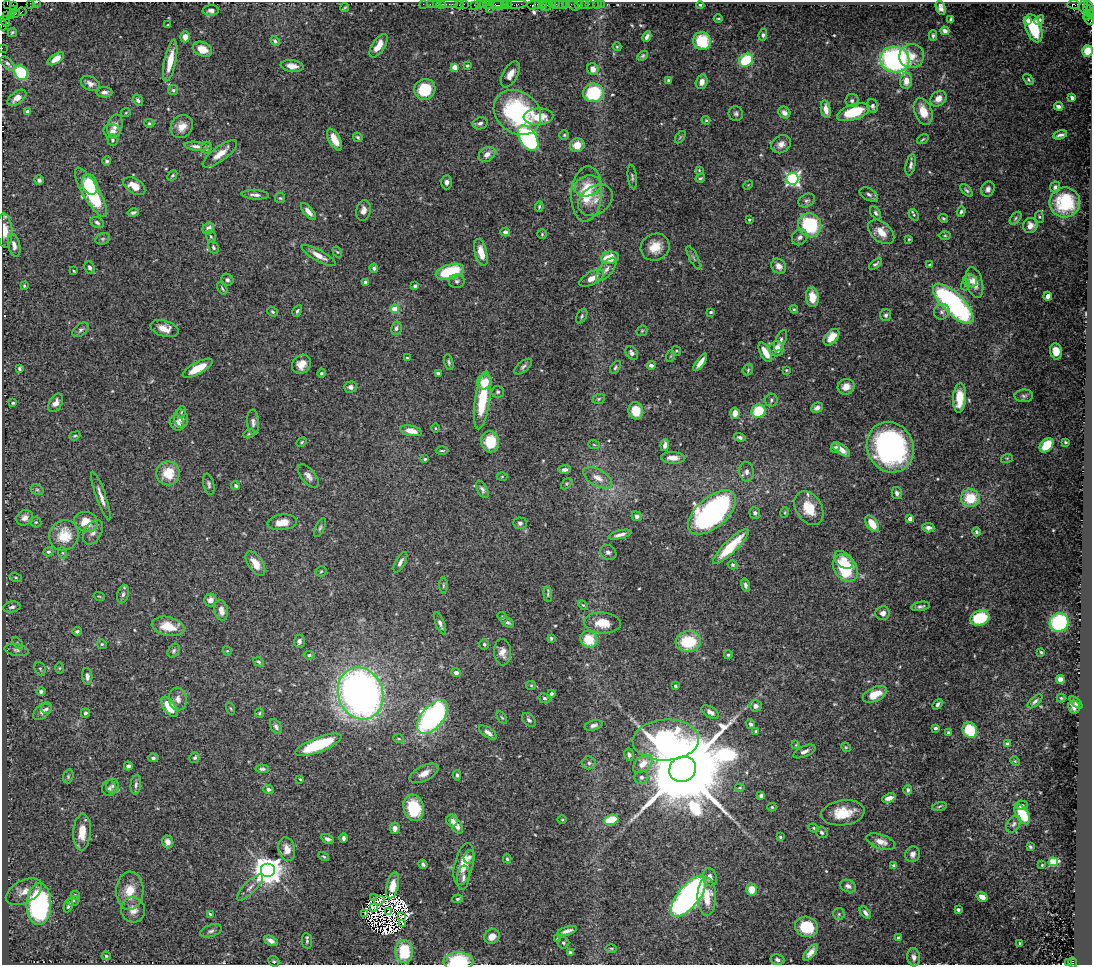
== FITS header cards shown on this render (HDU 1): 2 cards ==
NAXIS1  =                 1090
NAXIS2  =                  963

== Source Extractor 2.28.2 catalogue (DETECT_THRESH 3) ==
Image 1090 x 963 px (HDU 1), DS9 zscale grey, 1 PNG px = 1 image px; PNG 1094 x 967 px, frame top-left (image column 1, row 963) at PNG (2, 2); each listed source drawn as its Kron ellipse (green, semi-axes under 4 px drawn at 4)
Background 1.8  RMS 0.024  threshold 0.0708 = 3 sigma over >= 5 px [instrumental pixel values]
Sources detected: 533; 14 with non-positive FLUX_AUTO (blend fragments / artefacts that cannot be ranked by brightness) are neither listed nor drawn; of the other 519, the 500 brightest by FLUX_AUTO listed and drawn (19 fainter detections omitted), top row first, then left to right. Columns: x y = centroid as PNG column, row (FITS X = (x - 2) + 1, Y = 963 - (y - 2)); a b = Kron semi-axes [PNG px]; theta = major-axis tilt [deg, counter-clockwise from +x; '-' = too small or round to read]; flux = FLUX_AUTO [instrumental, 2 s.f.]
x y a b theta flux
37 2 3 2 - 49
30 3 2 2 - 24
7 4 3 2 - 170
423 4 2 2 - 67
430 4 2 2 - 61
436 4 2 2 - 80
441 4 4 3 - 160
449 4 9 2 0 160
464 4 2 2 - 44
483 4 3 2 - 99
487 4 2 2 - 35
501 4 8 3 2 340
516 4 11 3 3 380
538 4 3 2 - 170
543 4 3 2 - 56
552 4 2 2 - 120
555 4 3 3 - 110
559 4 2 2 - 80
567 4 3 2 - 84
578 4 3 2 - 130
584 4 2 2 - 25
589 4 2 2 - 52
597 4 2 2 - 12
601 4 2 2 - 23
1073 4 6 3 3 350
459 5 2 2 - 41
474 5 2 2 - 41
479 5 3 2 - 93
497 5 8 2 -13 500
507 5 5 3 - 250
533 5 6 3 16 380
563 5 4 3 - 200
700 5 4 4 - 2.1
13 6 3 3 - 280
546 6 5 2 - 190
573 6 5 2 - 140
1083 6 6 4 80 220
1089 6 6 4 -57 300
345 7 4 2 - 1.7
941 8 7 5 -72 5.9
489 9 2 2 - 97
13 10 3 2 - 590
22 11 2 2 - 39
211 11 8 5 2 5.2
1089 11 8 3 -61 480
15 14 3 2 - 88
11 15 3 2 - 70
6 16 4 3 - 180
1087 16 4 3 - 180
718 19 4 3 - 1.5
950 19 3 2 - 1.8
1088 19 6 4 -56 530
1028 20 4 3 - 6.9
1039 20 5 4 - 3.6
5 21 6 4 -52 250
3 25 5 2 - 97
168 25 3 3 - 1.3
1034 28 14 8 -70 54
945 31 4 4 - 6.1
12 32 5 3 - 2
763 35 6 4 80 3.2
933 36 5 4 - 2.7
185 37 5 5 - 13
647 37 5 3 - 4.3
275 41 5 4 - 3.6
702 41 9 8 - 58
379 46 13 6 57 21
617 47 4 4 - 1.5
2 48 2 2 - 37
202 49 10 7 -25 21
1087 51 5 5 - 25
643 56 6 4 40 2.4
912 56 12 12 - 19
56 59 9 4 33 15
746 60 7 6 - 69
895 60 14 13 - 350
170 61 21 6 78 30
8 63 9 5 -42 3.7
467 65 4 3 - 2.1
292 66 11 6 -7 12
455 67 4 4 - 30
593 69 6 5 - 13
21 73 8 6 -49 79
510 74 14 7 62 14
1028 80 6 4 -53 2.5
668 81 4 3 - 3.1
906 81 8 6 88 16
702 82 7 6 - 9.6
90 84 10 6 -28 7.3
425 89 11 10 - 57
173 90 5 5 - 2.4
104 92 8 5 1 6.3
593 93 10 9 - 100
17 98 11 6 37 15
1072 98 4 3 - 4.6
938 99 9 7 43 14
138 100 6 4 -56 3.6
852 100 6 6 - 4.3
873 106 7 5 -74 4.5
1058 106 4 3 - 5
826 109 9 5 -80 12
923 111 14 8 -70 26
28 112 4 4 - 11
126 112 5 3 - 1.4
517 112 25 20 -38 200
853 112 17 8 18 63
736 113 7 7 - 4.1
784 113 6 5 - 7.2
538 117 15 8 3 34
706 120 4 3 - 1.7
149 123 5 4 - 2.3
480 123 7 6 - 4.5
115 126 11 7 77 12
182 127 12 10 52 17
112 131 8 7 - 6.2
564 135 5 5 - 2.1
1060 135 7 3 15 4.5
358 137 5 4 - 2.4
680 137 7 3 54 2
528 138 14 8 -58 300
923 139 6 3 35 1.9
112 140 6 5 - 2.7
335 140 12 5 -62 21
781 144 10 8 33 10
577 145 7 6 - 23
196 146 11 4 -7 5.7
206 147 6 5 - 3.9
220 154 20 7 36 18
487 154 9 7 34 11
107 161 4 4 - 2.9
911 165 11 5 78 5
699 170 4 3 - 1.4
172 175 6 4 49 2.3
632 177 12 4 -84 3.3
700 178 5 3 - 2.5
792 179 6 6 - 370
39 180 4 4 - 4.3
447 182 7 5 89 5.5
90 184 10 7 -71 40
748 185 5 4 - 1.5
134 186 12 7 -33 19
588 186 13 10 18 18
1055 187 5 4 - 4.1
988 189 8 6 65 6.3
967 190 8 3 -46 2.9
91 192 28 8 -59 110
587 194 27 15 86 55
869 194 10 6 -28 5.7
255 195 14 4 -3 6
280 198 5 5 - 2.1
595 200 19 14 36 19
807 200 9 6 29 4.2
1065 202 15 15 - 69
539 207 5 3 - 2.6
363 210 10 7 78 9.1
308 212 10 4 -50 9
961 212 5 4 - 3.2
133 213 6 4 13 4.2
876 213 7 4 -58 3.3
914 215 6 4 -55 2.4
1039 217 6 3 -82 1.9
943 218 5 3 - 2.1
1016 218 7 4 51 2.8
749 220 3 3 - 2.8
97 222 7 5 -28 4.5
810 225 12 11 - 120
1030 226 7 7 - 11
208 228 6 5 - 11
5 231 17 8 -86 21
505 232 5 4 - 4.8
881 232 15 9 -40 21
542 234 4 4 - 1.8
945 236 6 4 -1 2.4
211 237 6 5 - 2.5
800 237 8 7 - 6.1
103 239 7 5 21 3.2
909 239 4 3 - 1.6
14 245 12 6 -77 8.8
213 247 6 5 - 3.1
655 247 15 13 27 25
337 252 6 4 -58 1.8
481 252 14 6 -75 23
319 255 19 5 -30 14
610 258 9 6 8 34
694 258 13 4 -63 3.6
875 264 7 3 36 3
929 265 4 3 - 1.5
779 266 8 6 -46 11
90 268 6 5 - 4.3
374 268 4 4 - 3.8
606 269 14 6 52 8.1
74 271 3 2 - 1.3
450 272 14 7 16 84
592 278 13 6 27 14
227 280 6 5 - 3.4
457 281 8 7 - 4.6
970 281 7 6 - 5.4
365 282 4 3 - 6
975 283 16 8 -75 17
965 285 5 3 - 1.5
24 286 3 2 - 1.7
415 286 4 3 - 2.4
222 288 7 3 -56 2.2
1048 296 4 4 - 8
812 297 10 6 -86 23
953 304 26 10 -44 300
395 309 4 4 - 24
794 309 4 4 - 1.7
297 311 6 3 61 2.9
272 312 6 4 -38 2.3
711 312 3 3 - 2.1
942 312 8 7 - 5.4
886 315 6 5 - 4.2
582 316 8 4 61 2.8
396 328 7 5 76 4.4
164 329 14 8 -17 15
81 330 9 5 38 4.3
642 331 6 5 - 2.2
831 337 9 6 49 22
780 341 11 5 66 5.1
777 349 7 7 - 18
676 351 5 4 - 2.1
1056 351 8 6 -77 16
765 352 11 5 -61 21
632 353 7 5 -53 5.8
671 356 6 4 71 1.9
407 358 4 2 - 1.4
449 362 8 4 -76 3.2
700 362 10 4 55 11
301 364 10 8 45 17
651 365 4 3 - 4.7
523 367 10 5 39 4.1
615 367 7 4 55 2.6
19 368 3 3 - 2.5
198 368 17 6 28 31
748 370 6 4 48 2.6
786 370 3 2 - 1.6
322 373 4 4 - 2.2
438 373 4 3 - 5.8
484 382 8 7 - 25
351 387 6 5 - 5.7
846 387 8 7 - 16
498 392 6 6 - 3.1
1024 396 9 6 1 4.5
960 398 14 6 86 42
599 399 6 5 - 2.4
482 400 29 7 82 67
771 400 6 6 - 3.5
13 403 4 3 - 1.9
56 403 10 6 61 9.5
817 408 6 5 - 6.2
636 411 8 7 - 30
758 411 7 6 - 62
181 412 6 3 71 1.7
735 413 5 4 - 14
181 419 9 7 -76 8.3
253 422 13 6 -86 6.4
177 423 8 7 - 11
435 428 5 3 - 1.5
411 431 11 5 -11 15
249 434 6 4 30 2
75 436 6 4 21 2.2
740 437 6 4 -15 3.5
302 442 5 3 - 1.6
490 442 10 9 - 49
1065 442 3 2 - 1.7
594 445 6 3 -20 1.9
665 445 6 4 81 7.4
1046 445 8 6 49 35
890 447 26 23 -64 370
835 448 5 3 - 2.7
841 449 10 4 -35 12
442 451 6 2 0 2
673 458 12 5 -2 15
1007 458 6 4 18 1.8
425 459 4 3 - 2.1
565 470 6 4 6 5.7
747 472 9 7 -86 6.4
168 473 12 11 - 37
308 476 14 7 -50 8.2
502 477 5 3 - 1.6
598 478 16 8 -30 16
209 484 11 5 -77 4.3
567 484 7 4 44 2.7
236 486 4 4 - 2.7
482 489 9 5 -62 4.4
37 490 7 5 -27 2.9
897 493 6 5 - 5.1
101 496 26 4 -70 12
970 498 9 8 - 49
809 508 18 13 -58 40
712 512 29 15 41 380
785 512 5 3 - 1.6
755 513 6 5 - 4.3
637 516 5 5 - 5.1
25 518 9 7 30 8.7
910 519 4 4 - 17
36 522 6 5 - 2.4
86 522 12 9 -20 28
282 522 14 7 7 18
520 523 7 6 - 4
872 524 9 5 -55 28
320 528 10 4 66 3.5
928 528 6 4 -5 6.8
93 532 13 8 59 9.1
976 532 4 3 - 2.6
64 535 16 14 56 43
620 535 12 4 14 7.6
731 546 24 6 44 62
48 552 5 4 - 3.2
608 552 8 7 - 5.4
63 553 5 3 - 1.9
844 560 11 7 -38 15
400 562 11 5 61 6.5
255 564 14 7 -55 22
733 565 5 4 - 2.4
845 568 15 11 -53 90
321 571 5 5 - 2.1
16 577 6 4 -19 2.2
443 585 8 4 90 2.3
745 585 7 4 -77 4.6
123 594 9 5 75 4.4
548 594 8 4 -83 2.8
99 596 5 3 - 1.5
210 600 6 6 - 10
583 605 5 3 - 1.7
921 606 9 4 10 4.8
12 607 8 5 11 4.4
221 610 10 6 -79 13
883 613 7 7 - 7
502 617 6 4 -53 2.1
980 618 10 7 17 75
508 622 7 4 -30 3.7
1059 622 9 9 - 160
440 623 11 4 -69 5.9
602 623 18 10 -4 31
168 626 16 9 -13 30
77 631 4 3 - 3
551 638 4 3 - 2.6
589 639 9 8 - 40
299 641 6 5 - 5.6
688 642 12 10 6 66
18 643 7 3 -53 2.3
102 644 5 4 - 2.3
484 644 5 5 - 2.5
16 650 12 6 -10 5.4
174 651 7 5 59 3.2
227 651 5 4 - 1.7
502 652 13 8 -87 11
1041 652 3 3 - 1.8
309 655 5 4 - 3.1
728 655 4 4 - 2.5
259 662 5 4 - 2.5
60 668 6 4 89 2
40 669 7 5 -67 3.2
456 673 5 4 - 6.5
87 676 8 5 -85 7.5
1060 679 4 4 - 13
531 685 5 4 - 1.8
675 686 3 3 - 2.2
41 692 4 4 - 4.9
361 693 26 22 -70 880
551 693 4 4 - 3.7
875 694 13 7 25 28
544 698 6 5 - 3
1061 698 4 4 - 1.9
178 699 11 9 -82 11
1035 701 9 4 42 4.2
1076 702 8 3 -43 3.5
938 704 6 4 51 3.6
756 706 6 5 - 8
169 707 11 6 -53 39
1074 707 7 6 - 7.8
231 708 6 3 -71 1.5
46 709 5 5 - 3.1
42 711 11 6 42 8.7
710 712 10 5 -32 6
85 713 5 4 - 3.2
259 713 5 4 - 2
433 717 20 11 49 430
502 718 7 4 -57 2.5
529 720 8 5 -43 5
751 724 5 4 - 4.4
594 725 9 5 16 5.7
276 727 8 5 -59 4.7
935 728 3 3 - 4.8
970 730 8 7 - 60
756 731 4 3 - 2.8
488 733 10 5 -35 6.5
948 733 4 3 - 2.4
399 739 5 3 - 1.9
666 740 33 20 3 590
1007 744 4 3 - 3.4
318 745 24 7 21 82
796 745 4 3 - 1.5
846 747 5 4 - 1.7
804 751 12 5 25 6.9
629 755 6 5 - 4
153 758 5 4 - 3.7
195 758 5 5 - 3.9
1015 761 5 4 - 1.9
589 763 7 6 - 4.9
643 764 11 7 41 20
128 766 4 3 - 3.5
262 769 7 4 -2 3.4
683 769 14 12 28 45000
424 773 16 7 27 14
457 775 5 3 - 3.2
68 776 7 5 73 3.1
641 777 7 6 - 4.9
300 779 3 2 - 1.4
136 785 10 5 84 4.7
112 786 7 6 - 3.9
109 788 8 7 - 4.4
740 788 5 2 - 1.4
268 789 5 4 - 4.1
908 790 5 4 - 3.4
761 796 4 3 - 4.1
889 798 7 4 19 12
1021 805 7 4 3 4
939 806 7 3 14 2
772 807 4 4 - 2.2
414 808 13 10 -76 66
843 813 22 12 8 41
1022 814 11 6 -58 48
562 820 5 3 - 1.3
611 820 7 5 20 45
452 821 6 5 - 9
1014 824 9 6 58 4.8
456 825 9 5 -58 12
395 828 6 5 - 5.4
814 828 5 4 - 2.3
82 832 18 8 86 28
822 832 6 5 - 3.9
780 837 4 4 - 1.9
343 838 4 3 - 4.5
327 839 6 4 -29 4.4
168 842 6 5 - 9.4
881 842 15 7 -18 14
1030 847 4 3 - 2.2
287 849 12 8 -76 16
913 854 8 7 - 7
324 856 5 4 - 2
469 857 7 5 74 4.5
507 859 4 3 - 2.3
1053 862 5 4 - 76
423 864 5 3 - 3.1
464 864 21 9 76 29
894 865 4 3 - 3.5
1042 865 3 2 - 1.3
268 870 7 7 - 2800
710 877 9 7 -76 9.9
463 878 12 6 83 6.2
393 886 13 6 77 9.7
848 886 8 6 -22 6.4
250 888 17 6 45 8.7
751 890 6 5 - 25
130 891 19 13 87 31
24 892 19 11 28 21
75 895 4 3 - 1.9
688 896 25 10 52 570
707 896 19 9 -89 33
374 897 2 2 - 3.6
982 897 6 4 -34 13
458 899 5 4 - 2.5
379 900 5 2 - 2.6
73 901 6 4 17 2.7
39 904 21 12 88 340
68 905 7 3 69 3.8
373 908 4 2 - 1.4
133 910 12 12 - 15
958 910 4 3 - 3.6
388 911 3 2 - 3
364 913 3 2 - 2
865 913 7 4 -51 4.7
210 914 3 3 - 2
839 914 6 5 - 3
401 916 3 2 - 2.8
403 924 4 2 - 2.9
807 927 11 10 - 55
211 931 11 6 18 5.4
567 931 10 4 17 6.7
492 936 8 7 - 13
898 938 4 3 - 3.2
557 939 3 3 - 2.3
271 941 7 4 -27 8.2
307 941 8 5 -82 3.1
563 943 6 6 - 2.8
1020 943 4 3 - 1.6
611 948 5 3 - 1.7
404 951 11 9 -89 61
570 952 4 4 - 2.4
811 952 10 4 50 9.1
106 956 4 4 - 2.5
914 957 9 6 -83 9.1
777 960 7 5 -13 4.7
274 961 6 5 - 2.6
458 961 15 9 0 89
1072 962 5 3 - 1000
1068 963 3 2 - 170
At the frame edge (FLAGS 8, measured only in part): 12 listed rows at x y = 37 2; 30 3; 7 4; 5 21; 3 25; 2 48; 1087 51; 5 231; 777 960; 458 961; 1072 962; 1068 963
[19 fainter detections neither listed nor drawn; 14 non-positive-flux detections neither listed nor drawn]